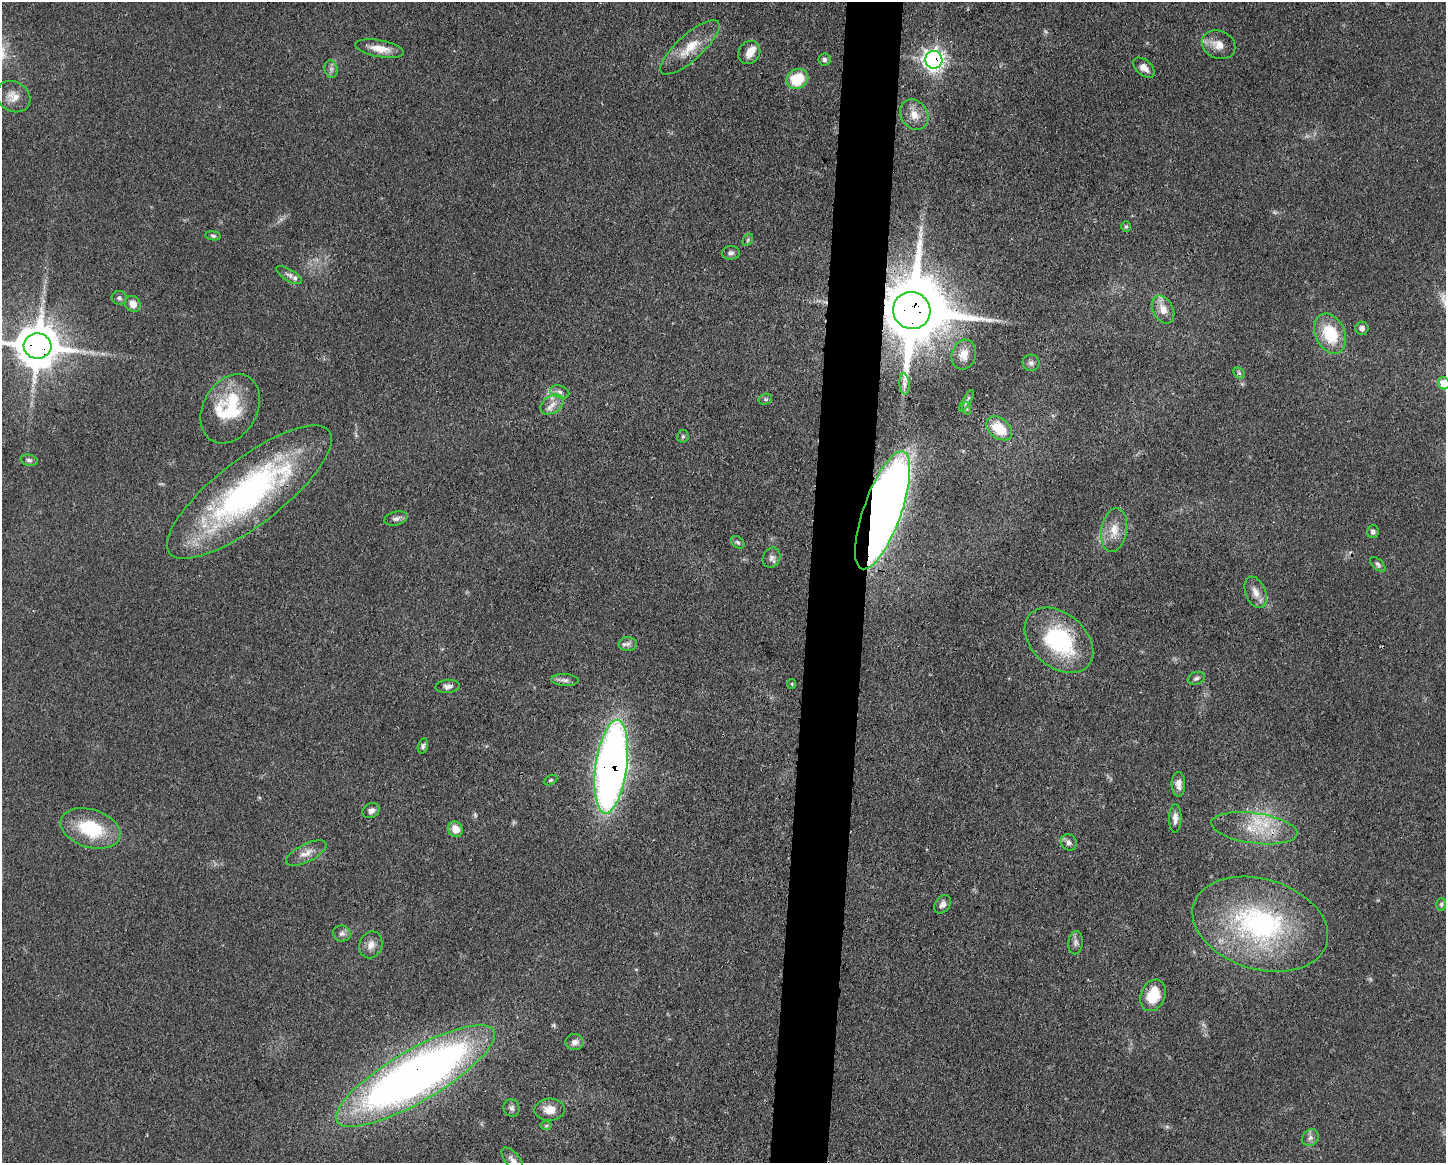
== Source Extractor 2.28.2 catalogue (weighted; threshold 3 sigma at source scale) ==
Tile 5 of 3 x 4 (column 2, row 2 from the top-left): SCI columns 1559-3002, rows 2326-3486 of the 4669 x 4656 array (HDU 1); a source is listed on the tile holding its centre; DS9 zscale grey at full resolution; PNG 1448 x 1165 px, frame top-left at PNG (2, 2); each listed source drawn as its Kron ellipse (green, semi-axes under 4 px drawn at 4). Shown black and unused: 4% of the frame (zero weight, under 3 of 4 exposures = <1% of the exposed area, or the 3 px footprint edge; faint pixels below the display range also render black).
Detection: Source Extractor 2.28.2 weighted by HDU 2 'WHT'; one run over the whole footprint, this tile lists its part. Background 0.0609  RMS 0.0043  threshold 0.0192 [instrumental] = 3 sigma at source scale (4.5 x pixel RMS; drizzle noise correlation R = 1.50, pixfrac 1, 0.05/0.05 arcsec/px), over >= 5 px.
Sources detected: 83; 2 too faint to see at this stretch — neither listed nor drawn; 4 inside a brighter listed object's ellipse — not listed separately; the other 77 listed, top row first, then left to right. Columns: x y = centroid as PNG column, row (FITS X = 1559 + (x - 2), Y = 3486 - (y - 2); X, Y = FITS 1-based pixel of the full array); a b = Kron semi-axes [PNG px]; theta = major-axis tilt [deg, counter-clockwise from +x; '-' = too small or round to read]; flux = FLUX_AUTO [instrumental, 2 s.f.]
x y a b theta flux
1218 45 17 14 -25 5.2
690 47 38 12 42 11
380 49 25 8 -10 6.1
749 52 12 10 57 4.1
824 59 6 6 - 1.2
934 60 9 8 - 220
1144 68 12 7 -41 3
331 69 9 6 -80 1.6
797 79 11 9 31 16
13 97 18 15 -32 5
914 115 16 13 -55 5.7
1126 227 5 5 - 0.66
213 236 8 4 -7 0.82
748 240 6 4 60 0.7
731 253 9 7 4 1.4
289 275 14 6 -31 1.7
119 298 7 7 - 1.1
133 304 8 7 - 3.7
1163 310 15 10 -62 4.8
912 311 19 18 - 5000
1362 328 6 6 - 1.5
1330 334 21 14 -65 19
37 346 14 12 -7 1600
964 354 15 12 75 4.3
1031 363 8 8 - 1.5
1239 373 6 5 - 0.82
1444 383 6 5 - 7.6
904 384 10 5 -86 1.7
560 392 10 6 -18 1.7
765 399 7 5 17 0.75
967 401 12 4 60 1.2
552 405 13 8 32 3.7
966 408 6 4 -71 0.64
230 409 37 27 61 26
999 428 14 10 -39 13
683 436 6 5 - 0.76
29 460 8 5 -14 1.2
249 492 101 33 37 130
883 510 62 19 70 670
396 518 12 6 13 1.7
1114 530 22 12 81 6.8
1373 532 6 5 - 1.1
738 542 7 5 -39 0.92
771 558 10 8 65 1.9
1378 564 9 5 -43 1.1
1256 592 16 10 -68 4.3
1059 640 39 27 -41 44
628 644 9 7 1 1.6
1196 678 8 6 19 1.2
565 680 14 6 -3 1.8
792 684 5 4 - 0.47
448 686 12 6 6 2.1
423 746 8 5 76 1
611 767 47 15 82 320
550 780 7 4 27 0.71
1178 784 12 7 -89 2.6
371 811 9 7 28 2
1175 818 14 6 89 2.5
91 828 31 19 -18 24
1254 828 43 15 -8 17
455 829 8 7 - 4.7
1069 842 8 7 - 1.7
306 853 22 9 27 4.1
943 904 10 7 53 2.1
1441 904 6 5 - 0.76
1260 924 69 45 -17 83
342 933 9 8 - 1.7
1075 943 11 7 85 1.7
371 945 14 11 70 3.3
1153 995 16 12 67 13
575 1042 9 8 - 1.9
415 1076 91 25 30 370
512 1108 9 8 - 1.4
550 1110 15 11 4 5.5
546 1126 6 4 1 0.64
1310 1138 9 7 47 1.8
512 1160 15 7 -51 2.4
Overlapping masked pixels (flux is a lower limit): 8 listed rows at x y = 934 60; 912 311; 37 346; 249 492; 883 510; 1059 640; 611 767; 415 1076
Isophote crosses this tile's border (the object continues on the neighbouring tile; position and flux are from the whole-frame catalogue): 3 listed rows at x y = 37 346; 1444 383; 512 1160